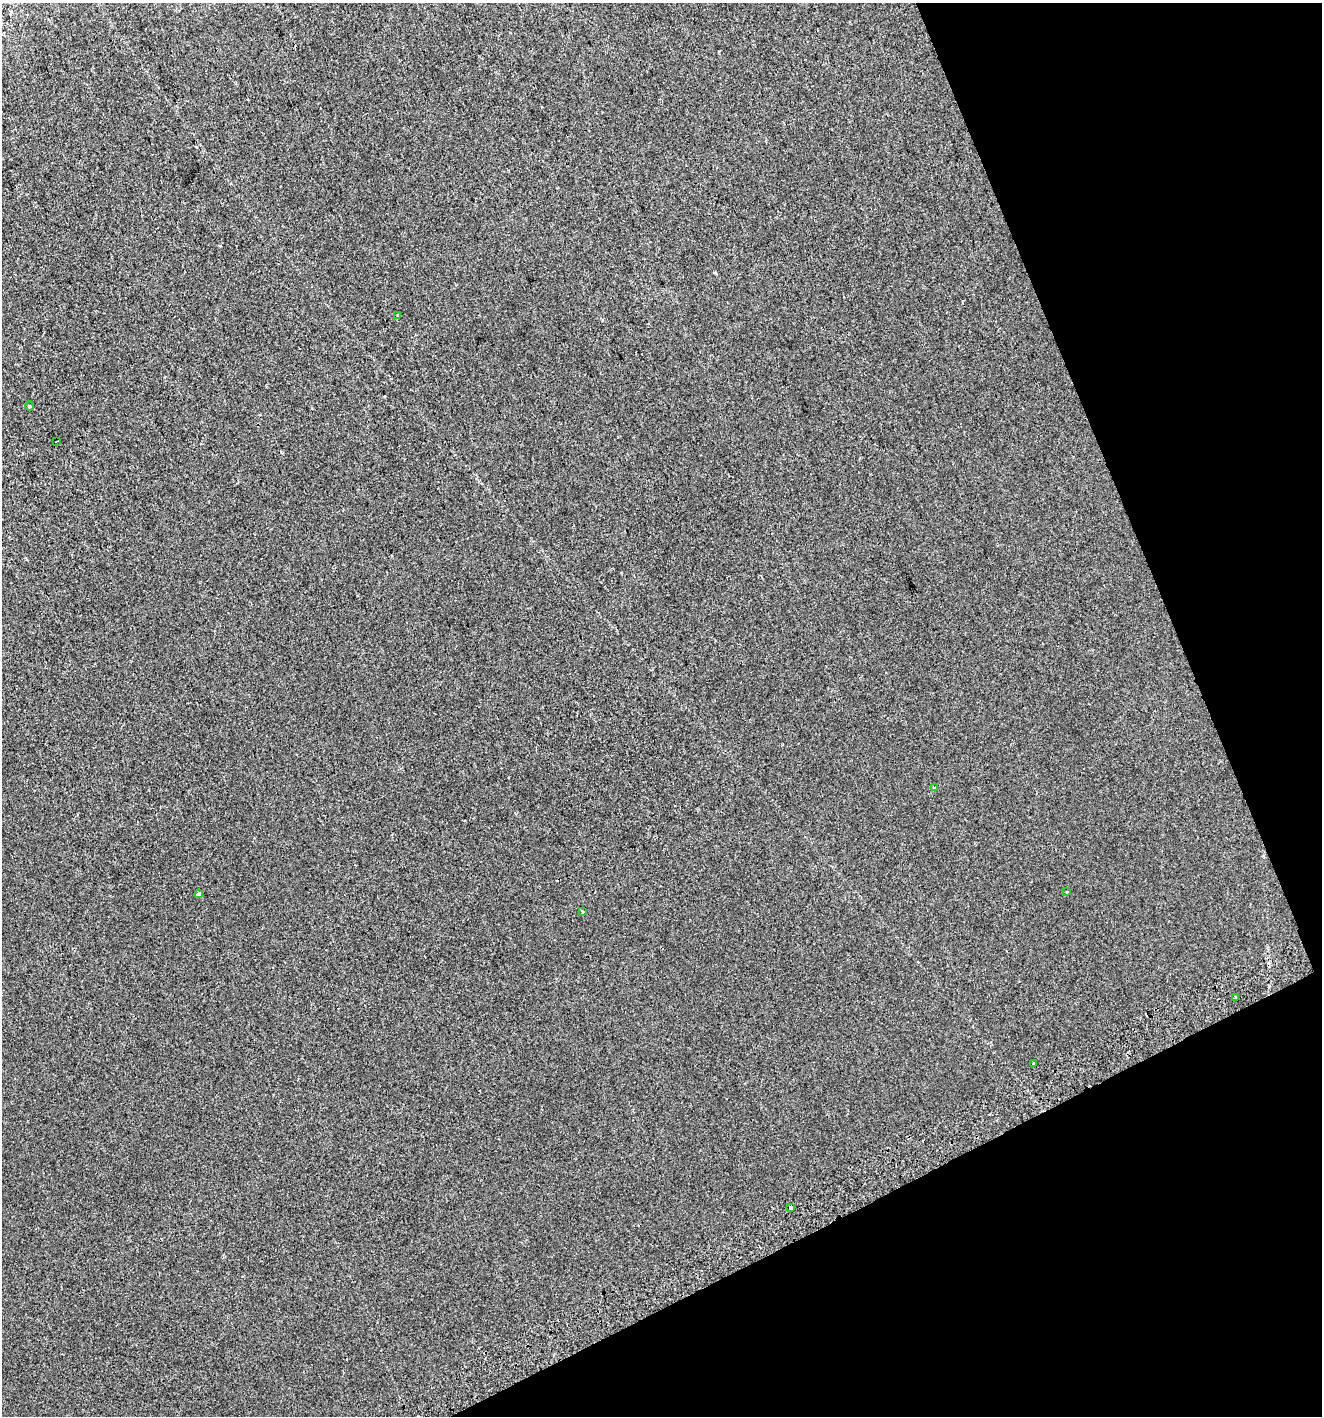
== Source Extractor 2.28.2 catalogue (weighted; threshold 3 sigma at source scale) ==
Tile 12 of 4 x 4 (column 4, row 3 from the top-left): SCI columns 4068-5387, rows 1457-2870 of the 5552 x 5736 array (HDU 1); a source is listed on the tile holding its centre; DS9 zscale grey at full resolution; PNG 1324 x 1418 px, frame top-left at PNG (2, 3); each listed source drawn as its Kron ellipse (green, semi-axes under 4 px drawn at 4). Shown black and unused: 21% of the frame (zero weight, under 2 of 3 exposures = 2% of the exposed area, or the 3 px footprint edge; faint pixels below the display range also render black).
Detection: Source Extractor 2.28.2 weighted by HDU 2 'WHT'; one run over the whole footprint, this tile lists its part. Background -1.28e-04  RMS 0.0074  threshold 0.0334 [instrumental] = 3 sigma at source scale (4.5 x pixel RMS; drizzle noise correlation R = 1.50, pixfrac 1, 0.0396/0.0396 arcsec/px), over >= 5 px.
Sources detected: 13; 3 cosmic-ray / hot-pixel residue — neither listed nor drawn; the other 10 listed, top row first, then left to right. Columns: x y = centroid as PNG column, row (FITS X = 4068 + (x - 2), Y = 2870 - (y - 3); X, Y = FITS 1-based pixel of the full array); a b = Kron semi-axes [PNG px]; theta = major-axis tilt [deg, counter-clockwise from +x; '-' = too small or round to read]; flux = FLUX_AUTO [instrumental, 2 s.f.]
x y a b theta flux
398 316 3 3 - 2.9
30 406 4 3 - 0.66
56 441 3 2 - 0.65
935 787 4 3 - 1.2
1067 892 3 3 - 1.6
199 894 4 4 - 4.5
583 912 3 3 - 1
1235 998 3 3 - 2.5
1034 1063 3 3 - 2.4
790 1208 3 3 - 5.6